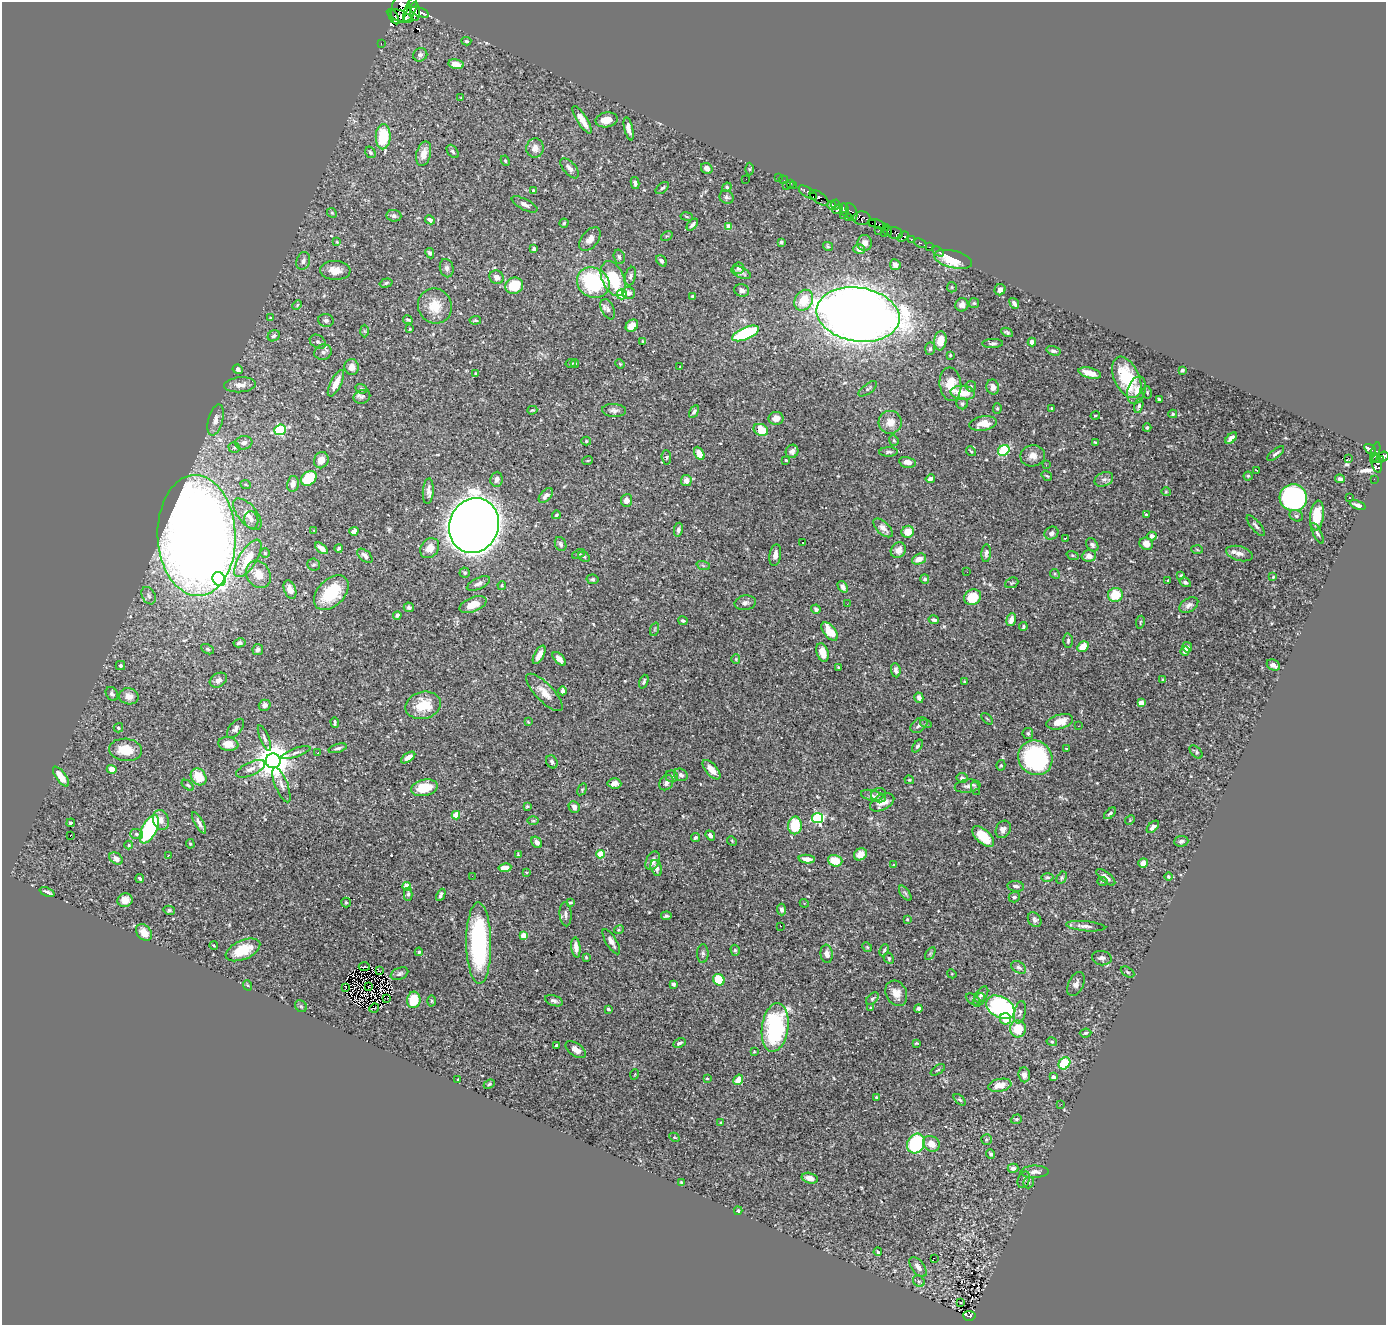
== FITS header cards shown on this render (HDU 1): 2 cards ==
NAXIS1  =                 1384
NAXIS2  =                 1323

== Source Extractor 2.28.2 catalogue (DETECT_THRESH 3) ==
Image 1384 x 1323 px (HDU 1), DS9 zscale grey, 1 PNG px = 1 image px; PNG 1388 x 1327 px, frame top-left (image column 1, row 1323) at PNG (2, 2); each listed source drawn as its Kron ellipse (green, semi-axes under 4 px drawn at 4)
Background 0.583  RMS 0.011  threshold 0.0332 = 3 sigma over >= 5 px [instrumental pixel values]
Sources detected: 550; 3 with non-positive FLUX_AUTO (blend fragments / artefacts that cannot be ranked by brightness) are neither listed nor drawn; of the other 547, the 500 brightest by FLUX_AUTO listed and drawn (47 fainter detections omitted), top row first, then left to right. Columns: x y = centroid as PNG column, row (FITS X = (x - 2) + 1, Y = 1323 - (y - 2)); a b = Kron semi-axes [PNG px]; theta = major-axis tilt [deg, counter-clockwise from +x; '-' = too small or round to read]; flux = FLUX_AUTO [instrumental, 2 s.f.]
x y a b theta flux
400 6 19 8 74 5400
410 9 13 5 68 4400
415 12 9 5 -85 5500
420 12 9 4 -22 3500
400 16 13 5 -21 5300
394 17 7 4 -60 1400
466 41 5 3 - 1
381 44 3 2 - 18
420 55 7 6 - 2.7
456 64 8 5 -11 6.9
461 98 4 3 - 0.67
582 120 16 5 -58 7.9
606 120 11 7 11 8.5
629 129 12 4 -76 3.9
383 137 12 7 88 32
535 148 9 8 - 6
453 151 7 5 -52 1.5
370 152 6 4 -56 1.8
424 154 12 7 75 8
505 161 5 4 - 0.93
570 168 12 6 -50 3.6
707 168 6 5 - 3.2
749 169 6 4 90 0.88
778 178 3 2 - 24
746 179 2 2 - 0.94
783 180 4 2 - 22
635 183 6 3 -77 1.9
790 183 3 3 - 33
786 186 2 2 - 99
793 186 4 3 - 48
727 187 5 4 - 1.6
662 188 8 4 39 1.7
534 191 4 3 - 1.9
808 192 10 5 -33 880
813 196 3 3 - 340
727 197 7 6 - 1.9
819 198 11 5 -35 650
525 204 14 5 -27 3.3
835 204 5 4 - 440
831 205 4 3 - 510
837 209 6 4 43 960
844 209 6 3 -76 930
851 212 9 5 -71 420
332 213 5 4 - 1
843 215 2 2 - 22
394 216 7 6 - 2.8
687 216 6 3 -10 0.88
848 217 3 3 - 280
862 218 8 7 - 1200
430 220 5 4 - 3.1
564 223 4 4 - 1
872 223 3 2 - 170
877 224 9 4 -20 780
692 225 7 4 49 2.1
729 227 4 4 - 10
879 230 3 3 - 280
887 230 6 3 -60 72
884 233 3 2 - 20
895 233 8 6 -14 120
667 236 6 4 32 0.95
903 237 6 4 39 590
590 239 13 8 51 5
911 239 3 3 - 230
337 242 3 3 - 0.66
781 242 4 3 - 1.5
865 243 8 7 - 3.5
920 243 6 3 -23 71
828 246 5 4 - 0.91
929 247 3 2 - 30
534 249 4 3 - 2.2
859 249 6 5 - 4
938 251 6 2 -34 13
430 253 5 4 - 1.5
619 257 7 5 -72 2.1
953 259 19 8 -13 24
303 261 9 6 72 2.9
661 261 6 4 -50 2
895 265 5 5 - 4
447 268 9 6 -79 3
738 268 6 5 - 3
335 270 15 9 -3 8
741 272 10 5 -23 2.5
630 276 9 5 76 2.3
496 277 7 6 - 4.1
613 279 18 11 -67 38
386 283 6 4 17 1.2
593 283 17 14 -30 64
514 286 9 8 - 24
952 287 5 5 - 1
742 290 7 6 - 2.7
1000 290 6 5 - 3.1
629 293 6 6 - 3.3
622 294 5 5 - 17
693 297 4 3 - 1.4
804 300 11 8 59 17
974 303 5 5 - 1.3
1014 303 6 3 -53 3.4
297 305 5 3 - 0.71
962 305 7 6 - 3.5
435 306 18 16 -62 16
608 309 11 6 -65 2.6
858 314 42 27 -9 1500
270 318 3 2 - 0.78
326 320 8 6 -12 1.8
408 320 5 3 - 1.2
475 320 6 4 7 1.2
632 326 7 5 38 8.2
410 329 3 3 - 0.65
364 331 6 4 -88 0.96
1007 332 6 3 -26 1.3
746 333 14 6 23 75
274 336 6 5 - 1.9
643 341 3 2 - 0.65
940 341 9 6 84 12
318 342 8 6 -34 2.2
1032 342 4 4 - 2.9
993 343 10 4 2 1.7
930 349 6 5 - 1.6
1053 351 7 4 -16 1.9
323 352 9 7 20 3
950 355 3 3 - 0.83
571 363 5 3 - 0.91
575 363 4 3 - 0.85
620 364 5 3 - 0.67
352 367 8 7 - 4.9
680 367 3 2 - 0.71
238 369 5 4 - 3.6
1182 370 4 3 - 1.3
1090 373 11 5 -14 9.3
476 374 4 3 - 0.91
1127 377 22 12 -65 35
336 383 14 5 63 8.6
950 384 17 11 -84 16
240 385 16 7 5 6.3
971 386 5 5 - 1.1
993 387 7 6 - 4.7
361 389 6 4 -20 1.1
868 389 11 5 38 2
1137 390 14 9 72 5
1147 392 6 4 -76 1
963 393 12 7 -4 16
362 397 8 6 22 2.3
1159 399 3 3 - 1.1
962 404 6 5 - 1.6
1139 406 7 4 76 1.8
1052 408 3 3 - 0.84
997 409 5 4 - 0.93
532 410 5 3 - 0.84
614 410 12 6 -3 2.9
694 412 7 4 58 1.9
1173 414 4 3 - 0.98
1095 416 5 3 - 0.86
776 418 7 6 - 5.3
215 420 16 7 74 5.3
890 422 11 11 - 9.2
983 423 14 7 8 11
1147 428 4 3 - 1
280 430 6 5 - 80
761 430 7 5 -25 18
1231 438 7 4 48 3.9
894 440 5 4 - 1.1
586 441 5 4 - 1.1
1095 442 4 3 - 0.81
244 443 8 7 - 3.4
234 448 6 5 - 1.2
1370 449 6 4 -31 250
1004 450 6 5 - 50
792 451 7 6 - 3.3
971 451 5 3 - 0.8
888 452 9 4 1 1.6
699 453 7 4 -62 8.5
1375 453 10 4 72 480
1276 454 10 4 38 2.2
1033 456 12 10 10 5.7
1383 456 6 4 22 1000
666 457 7 4 -85 1.3
1348 458 3 2 - 630
1378 459 5 2 - 270
321 460 8 7 - 7.8
786 460 3 3 - 1
588 461 5 2 - 0.71
907 462 8 5 -12 5
1377 463 10 5 -76 550
1046 465 2 2 - 2.9
1257 470 3 2 - 0.9
1047 476 6 3 -35 0.99
1248 476 4 4 - 0.93
309 478 8 6 39 29
496 479 7 6 - 3.2
930 479 5 4 - 3.2
1104 479 10 7 23 2.9
1340 479 5 4 - 2.2
1374 479 2 2 - 5.5
686 480 5 5 - 4.4
293 484 8 6 79 4.7
246 485 5 3 - 0.82
428 491 13 5 86 3.8
1166 492 5 4 - 0.76
546 495 9 5 47 3.8
1293 498 14 13 - 180
1349 498 3 3 - 1.1
627 500 6 6 - 3.4
1358 505 8 3 -20 3
247 514 19 9 -50 8.2
1146 514 3 3 - 1.1
556 515 4 3 - 1.1
1296 516 7 5 -26 1.6
1317 516 15 7 83 19
251 520 9 7 -76 2.9
474 525 28 24 69 2000
1256 526 13 4 -50 2.2
883 528 12 6 -44 4.7
314 530 3 3 - 0.69
678 530 7 4 80 2.2
354 531 4 4 - 4.5
908 532 6 6 - 11
1051 533 7 6 - 2.9
1317 533 11 4 -63 1.8
197 535 60 39 -88 1300
1152 536 5 4 - 3.4
1065 538 4 3 - 0.77
803 542 3 2 - 0.77
561 544 7 5 -65 2
1146 544 7 6 - 6.1
1092 545 7 5 -49 1.9
321 548 8 4 -39 4.4
338 548 4 3 - 1.2
430 548 11 8 51 7.3
898 550 8 7 - 6
1197 550 6 4 -4 0.86
265 553 5 4 - 1
986 553 9 4 84 2
578 554 7 4 23 1.1
1239 554 14 7 -15 4.7
775 555 11 5 81 4.3
1073 555 6 4 -19 1.1
365 556 9 5 -40 4
1089 556 7 5 4 4.3
584 557 6 4 -29 1
248 558 21 8 58 20
919 559 7 5 23 6.4
313 565 6 6 - 1.4
703 565 7 4 -20 1.5
967 572 2 2 - 1.8
465 573 5 5 - 1.3
258 574 14 11 -57 10
1055 574 5 4 - 0.78
1181 575 4 2 - 0.79
1273 577 3 3 - 0.68
219 579 7 6 - 130
593 579 6 4 -12 1.3
925 579 5 4 - 1.4
1168 581 3 2 - 0.67
1185 582 6 4 -31 1.7
1012 583 7 5 22 1.1
478 584 12 5 25 3.5
502 585 4 3 - 0.99
843 587 6 4 -54 2.9
290 590 9 5 -68 4.8
331 593 20 13 46 30
1115 595 7 7 - 18
149 596 9 6 -59 2.2
973 597 8 7 - 20
745 603 10 7 10 2.9
847 604 2 2 - 3.4
473 605 14 7 22 10
1189 605 10 6 32 3.4
409 607 5 4 - 1.9
816 609 5 4 - 2.1
397 615 4 3 - 2.3
934 620 5 4 - 2.1
1011 620 6 4 72 6.1
683 621 4 3 - 1.4
1140 622 6 3 81 0.81
1023 626 4 4 - 1.3
655 629 7 4 71 1
830 631 11 6 -51 16
1068 641 7 4 88 1.4
240 643 6 4 11 2.1
1083 647 6 4 29 12
1187 647 5 4 - 2.2
208 649 7 4 -28 1.3
258 649 5 5 - 2.4
1185 651 5 4 - 3.4
822 652 9 6 -71 8.4
539 655 10 4 61 7.2
559 659 8 4 -47 4.4
736 659 5 4 - 0.83
120 665 5 4 - 1.2
1273 665 7 5 -25 4.3
838 667 3 2 - 1.2
896 670 7 5 -81 2.7
218 680 9 6 31 3.8
1163 680 4 3 - 1
644 682 7 4 69 1.5
964 682 3 3 - 1
563 691 4 3 - 2.9
544 692 24 9 -46 10
112 694 7 5 -57 2.7
129 696 10 8 -12 5.6
919 698 5 4 - 2.6
1141 703 4 4 - 12
265 705 6 5 - 2.6
423 705 18 13 13 21
987 719 7 2 -44 0.73
335 722 5 3 - 1.4
528 722 4 3 - 0.69
1060 722 13 7 15 8.6
926 724 6 3 -16 0.93
919 725 9 6 37 2.8
1078 726 2 2 - 3.3
118 728 5 4 - 1.3
235 728 11 6 51 2.7
1028 733 5 5 - 1.5
264 738 13 4 -68 2.4
228 744 10 7 -7 8.3
917 746 7 4 53 1.3
338 748 9 4 17 1.8
1066 748 3 2 - 0.65
126 750 16 11 -6 19
296 752 15 4 19 2.3
1196 752 8 4 -46 1.4
318 753 3 2 - 0.79
408 757 8 4 35 4.6
1035 758 18 16 -50 97
273 761 7 7 - 2100
552 762 7 5 -59 2.3
1001 765 5 4 - 1.2
112 769 5 4 - 5.8
251 769 15 6 25 4.7
712 770 12 6 -48 8.2
681 775 7 5 -32 2.3
672 776 6 5 - 2
61 777 12 5 -53 12
199 777 9 7 -55 16
962 778 5 5 - 2.1
909 780 5 3 - 0.77
614 783 7 5 -4 3.4
666 783 8 6 53 2.9
188 785 7 4 -38 1.1
281 785 18 6 -68 4.8
968 786 13 6 8 3
424 788 13 8 12 18
975 788 7 4 -72 1
582 789 6 4 57 0.9
878 794 7 6 - 1.8
873 796 13 5 -15 2.7
882 802 13 7 28 7.7
527 806 3 2 - 0.87
574 807 6 5 - 3.6
1110 813 7 4 43 1.4
456 815 4 4 - 18
817 818 5 5 - 110
161 820 10 7 -70 4.8
1130 820 5 4 - 0.75
533 821 6 3 0 0.8
71 823 4 3 - 1.3
199 823 12 4 -61 3.1
795 825 9 7 89 27
1153 827 7 4 45 2.5
149 829 15 7 63 100
1003 829 9 7 62 4.4
136 834 6 5 - 2
710 835 5 3 - 2.5
70 836 2 2 - 1.5
695 837 5 4 - 1.4
983 837 13 7 -43 18
732 841 5 4 - 0.79
1181 841 7 5 5 2.3
537 842 6 5 - 3.3
190 844 5 4 - 0.92
129 845 4 4 - 0.8
601 854 4 4 - 27
860 854 7 5 38 7.3
518 855 3 2 - 0.75
168 856 3 2 - 2
116 859 7 5 -37 4.5
807 859 8 4 -5 4.3
653 861 10 6 63 4.4
835 861 7 5 -17 16
1143 863 5 4 - 5.5
894 865 3 3 - 0.95
505 868 6 4 9 8.1
656 868 8 5 -71 4.4
526 872 4 3 - 0.84
472 876 2 2 - 4.1
1168 876 4 4 - 1.1
1047 877 6 3 2 1.1
1106 877 11 5 -39 4
1062 878 6 4 61 1.3
140 879 4 3 - 1.2
1102 881 5 2 - 0.76
407 886 4 4 - 18
1016 886 8 5 -7 2.4
47 892 8 3 -22 2.6
905 893 9 4 -55 1.6
408 894 6 4 90 1.7
441 895 6 3 64 2.4
1014 897 5 5 - 2.1
125 900 7 7 - 5.2
346 903 5 4 - 1.1
571 903 4 3 - 1.1
804 903 4 3 - 0.69
169 910 6 4 -13 1.1
781 910 6 4 -87 2.4
566 914 12 6 -86 3
666 916 5 3 - 1.3
907 919 4 3 - 0.72
1035 920 8 6 -53 2.2
780 926 3 2 - 1.1
1086 926 20 5 -5 4
619 930 5 4 - 0.8
144 932 9 7 -53 7.7
523 935 4 4 - 16
611 942 14 5 -59 4.3
479 943 41 12 -89 110
214 946 4 3 - 0.95
576 947 10 4 -84 5.3
867 947 5 4 - 0.93
243 950 18 9 24 20
735 950 5 4 - 1.3
884 950 6 4 68 1.3
419 952 4 4 - 1.3
703 954 9 5 88 1.9
827 954 9 6 -85 4
930 954 7 4 58 1
586 957 3 3 - 0.79
889 958 5 4 - 1.2
1102 958 10 7 -9 2.4
364 966 5 2 - 1
1019 967 8 5 -33 2
379 971 2 2 - 0.85
1128 972 7 4 -29 1.2
400 974 9 5 22 2.1
952 974 5 4 - 0.66
719 980 6 5 - 30
673 984 4 3 - 1.9
1076 984 13 7 64 3.6
247 985 5 3 - 0.72
346 987 3 2 - 0.79
368 987 4 2 - 2
896 993 13 10 -64 7.1
981 994 9 5 51 2.5
387 998 2 2 - 0.73
872 999 7 5 44 1.2
414 1000 8 6 81 16
973 1000 8 4 -33 1.7
979 1000 7 5 56 1.8
431 1001 5 3 - 0.79
554 1001 9 5 -20 2.5
301 1006 6 5 - 1.4
871 1007 3 2 - 0.65
1000 1007 15 10 -30 140
374 1008 5 2 - 1.1
918 1008 4 4 - 1.9
608 1009 3 3 - 1.6
1020 1012 11 5 78 2.4
1005 1019 5 5 - 8.9
775 1027 24 13 82 110
1018 1029 8 8 - 20
1086 1033 6 4 7 1.2
1052 1042 5 4 - 0.94
679 1043 6 4 26 2.3
916 1043 3 2 - 0.71
556 1045 3 2 - 0.88
576 1050 11 6 -34 4.2
754 1052 3 3 - 0.91
1064 1063 6 5 - 33
938 1070 8 3 33 0.94
635 1074 5 3 - 0.66
1024 1075 7 6 - 3.1
1053 1077 4 3 - 4.5
707 1078 3 3 - 0.76
458 1079 3 3 - 1.1
738 1080 5 4 - 9
489 1084 6 4 24 1
1000 1085 11 6 11 9.1
876 1097 3 3 - 1.1
960 1100 7 3 -44 1.1
1061 1104 3 2 - 2.7
1016 1119 6 4 19 1.1
721 1123 4 3 - 1.7
674 1137 5 3 - 0.71
986 1140 5 5 - 1.3
916 1144 10 8 55 71
931 1144 9 7 -35 7.9
990 1154 5 4 - 1.6
1013 1168 5 4 - 2.7
1034 1172 14 6 1 4.6
810 1178 8 5 -14 6.5
1024 1180 9 6 68 1.8
681 1182 3 3 - 0.95
1028 1182 6 5 - 1.3
738 1211 4 3 - 1.1
878 1252 4 3 - 1.1
934 1258 3 2 - 2.2
918 1267 11 6 -52 4.6
919 1281 6 5 - 1.3
960 1303 4 3 - 2.9
969 1316 6 5 - 65
At the frame edge (FLAGS 8, measured only in part): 2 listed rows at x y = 400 6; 1383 456
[47 fainter detections neither listed nor drawn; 3 non-positive-flux detections neither listed nor drawn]